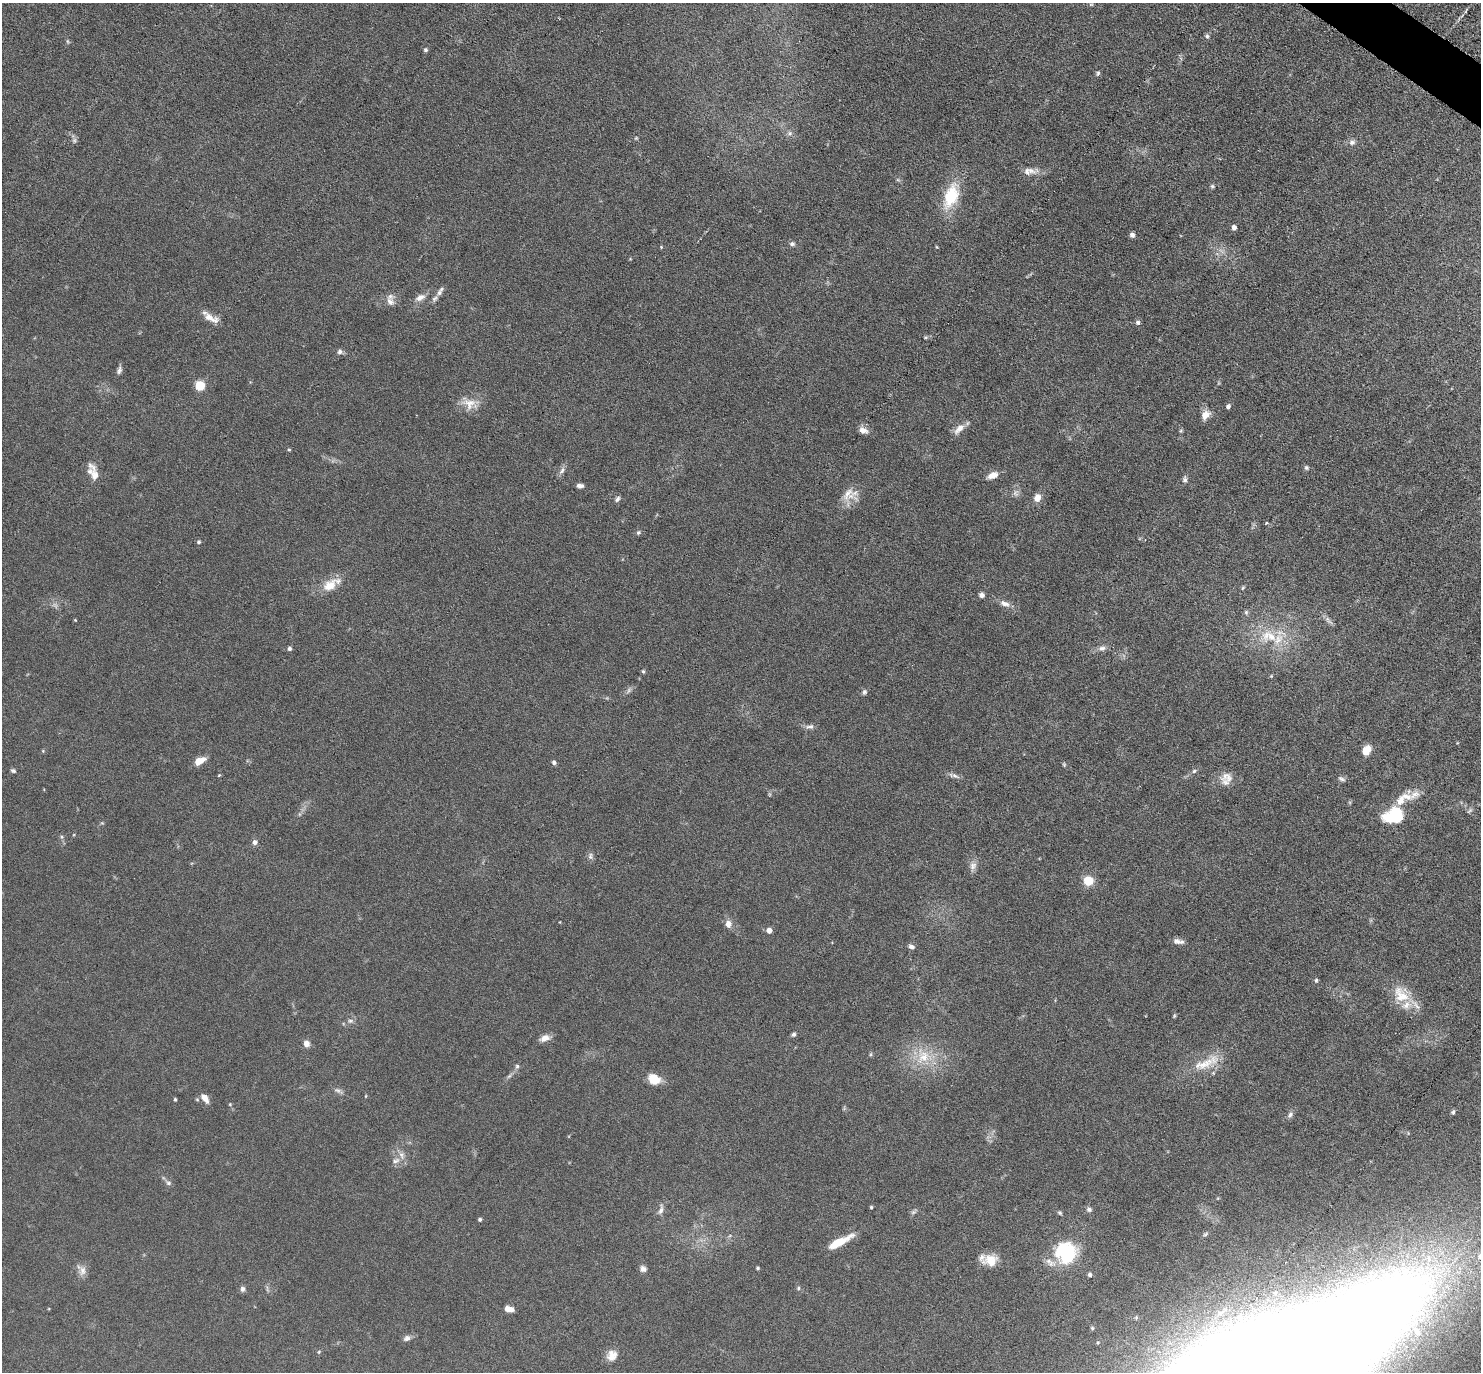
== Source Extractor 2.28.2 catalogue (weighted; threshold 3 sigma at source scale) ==
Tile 10 of 4 x 4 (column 2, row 3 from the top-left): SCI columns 1523-3001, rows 1817-3186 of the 6088 x 6079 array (HDU 1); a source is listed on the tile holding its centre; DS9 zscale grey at full resolution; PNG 1483 x 1374 px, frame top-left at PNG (2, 3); no overlay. Shown black and unused: <1% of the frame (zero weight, under 3 of 6 exposures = <1% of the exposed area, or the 3 px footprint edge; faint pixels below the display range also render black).
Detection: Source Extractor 2.28.2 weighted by HDU 2 'WHT'; one run over the whole footprint, this tile lists its part. Background 0.0331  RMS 0.0038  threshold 0.0154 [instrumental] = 3 sigma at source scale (4.09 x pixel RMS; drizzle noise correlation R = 1.36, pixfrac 0.8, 0.05/0.05 arcsec/px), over >= 5 px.
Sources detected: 133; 3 too faint to see at this stretch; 2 inside a brighter object's white glare — not listed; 5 inside a brighter listed object's ellipse — not listed separately; the other 123 listed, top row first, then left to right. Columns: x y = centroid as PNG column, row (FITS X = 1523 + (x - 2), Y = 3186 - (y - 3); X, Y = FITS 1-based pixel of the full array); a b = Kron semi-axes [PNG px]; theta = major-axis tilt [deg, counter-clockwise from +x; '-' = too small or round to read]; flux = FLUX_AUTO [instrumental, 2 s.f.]
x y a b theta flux
1091 4 6 4 0 0.47
1207 36 7 6 - 0.76
67 41 6 4 -71 0.46
425 50 5 5 - 0.69
1098 73 7 5 74 0.63
790 133 6 6 - 0.84
636 138 5 4 - 0.36
1352 142 9 7 3 1.4
1027 172 11 9 81 2
1212 186 6 5 - 0.56
951 196 32 17 71 14
1234 227 5 5 - 1.3
1132 235 5 5 - 1.3
792 244 7 5 -13 0.95
661 247 4 3 - 0.31
937 247 5 3 - 0.29
440 291 15 5 60 1.5
420 297 13 8 24 2.3
390 301 12 10 -53 2.4
210 317 26 8 -31 3.8
1138 322 6 5 - 0.94
925 337 5 3 - 0.4
340 352 7 6 - 1
119 370 10 6 71 1.1
200 386 5 5 - 22
469 403 20 15 -11 5.1
1228 406 6 5 - 0.94
1205 415 12 8 54 3.3
959 429 17 8 44 2.9
863 430 13 7 -14 2.1
289 450 5 3 - 0.34
1306 467 6 5 - 0.7
562 470 9 5 62 1.2
95 475 31 9 -70 4
993 475 12 7 20 3.3
1185 480 8 6 79 0.97
580 486 7 5 -3 1.3
1016 493 10 8 74 1.5
848 494 21 15 51 5.3
1037 498 8 7 - 3.1
617 499 8 5 58 0.87
1266 523 4 3 - 0.44
638 532 6 5 - 0.58
199 542 5 5 - 0.59
330 585 22 13 39 6.1
1243 588 6 4 58 0.48
982 595 6 6 - 1.3
1005 603 15 7 -22 2.2
1246 612 6 5 - 0.7
75 620 4 3 - 0.29
1328 620 14 5 -59 1.3
1269 636 28 18 -9 14
289 648 5 5 - 0.82
1102 648 12 7 8 1.6
643 671 5 4 - 0.52
1271 676 5 4 - 0.35
864 692 7 6 - 0.8
810 727 12 7 6 1.3
1366 750 11 8 56 4.2
43 751 5 4 - 0.33
199 761 11 6 29 4.7
554 762 6 5 - 0.88
13 771 6 4 -17 0.7
1194 771 5 5 - 0.62
955 776 13 6 -17 1.3
1229 778 15 10 -84 3.1
1342 779 10 5 -31 0.94
1400 800 25 10 51 5
1469 811 9 4 44 0.65
1388 818 23 18 4 7.9
62 837 6 4 -89 0.56
255 842 6 6 - 1.4
590 856 10 6 85 1.1
973 866 12 9 58 2
1088 881 9 9 - 6.6
728 924 11 9 -86 2
769 930 5 5 - 2.2
1177 941 13 7 -9 1.7
911 946 8 6 -17 1.1
1316 980 6 5 - 0.57
1401 995 28 18 -51 8.8
1174 1016 6 4 72 0.42
350 1021 8 4 -8 0.75
794 1034 6 5 - 0.83
545 1038 12 7 20 2.6
306 1044 8 7 - 1.9
871 1054 6 4 71 0.44
923 1056 23 22 - 12
1202 1065 56 12 23 8.9
517 1066 6 5 - 0.66
509 1076 8 4 44 0.78
654 1079 14 11 -32 5.1
338 1090 10 5 -39 1.1
366 1096 5 3 - 0.28
205 1098 14 7 -52 2.5
175 1099 4 3 - 0.51
230 1104 4 4 - 0.34
1453 1112 6 5 - 0.63
1290 1115 8 6 58 1
401 1155 12 7 -73 2
396 1161 12 6 22 1.6
168 1183 8 6 -16 0.87
871 1207 4 3 - 0.43
1089 1209 7 6 - 0.89
661 1210 14 6 74 1.7
913 1212 8 5 44 0.73
1060 1213 6 5 - 0.57
480 1219 4 4 - 0.66
839 1242 24 6 28 9.8
1066 1252 27 26 - 21
990 1260 18 14 0 5.8
758 1268 4 3 - 0.49
643 1269 8 7 - 1.3
82 1271 15 10 -86 2.4
1090 1275 5 4 - 0.79
798 1288 5 4 - 0.55
243 1289 7 6 - 1
509 1309 9 6 -14 2.4
1092 1328 5 5 - 0.6
1417 1332 12 9 -61 3.5
407 1338 9 7 21 1.3
1098 1343 6 4 89 0.51
612 1355 14 12 60 3.4